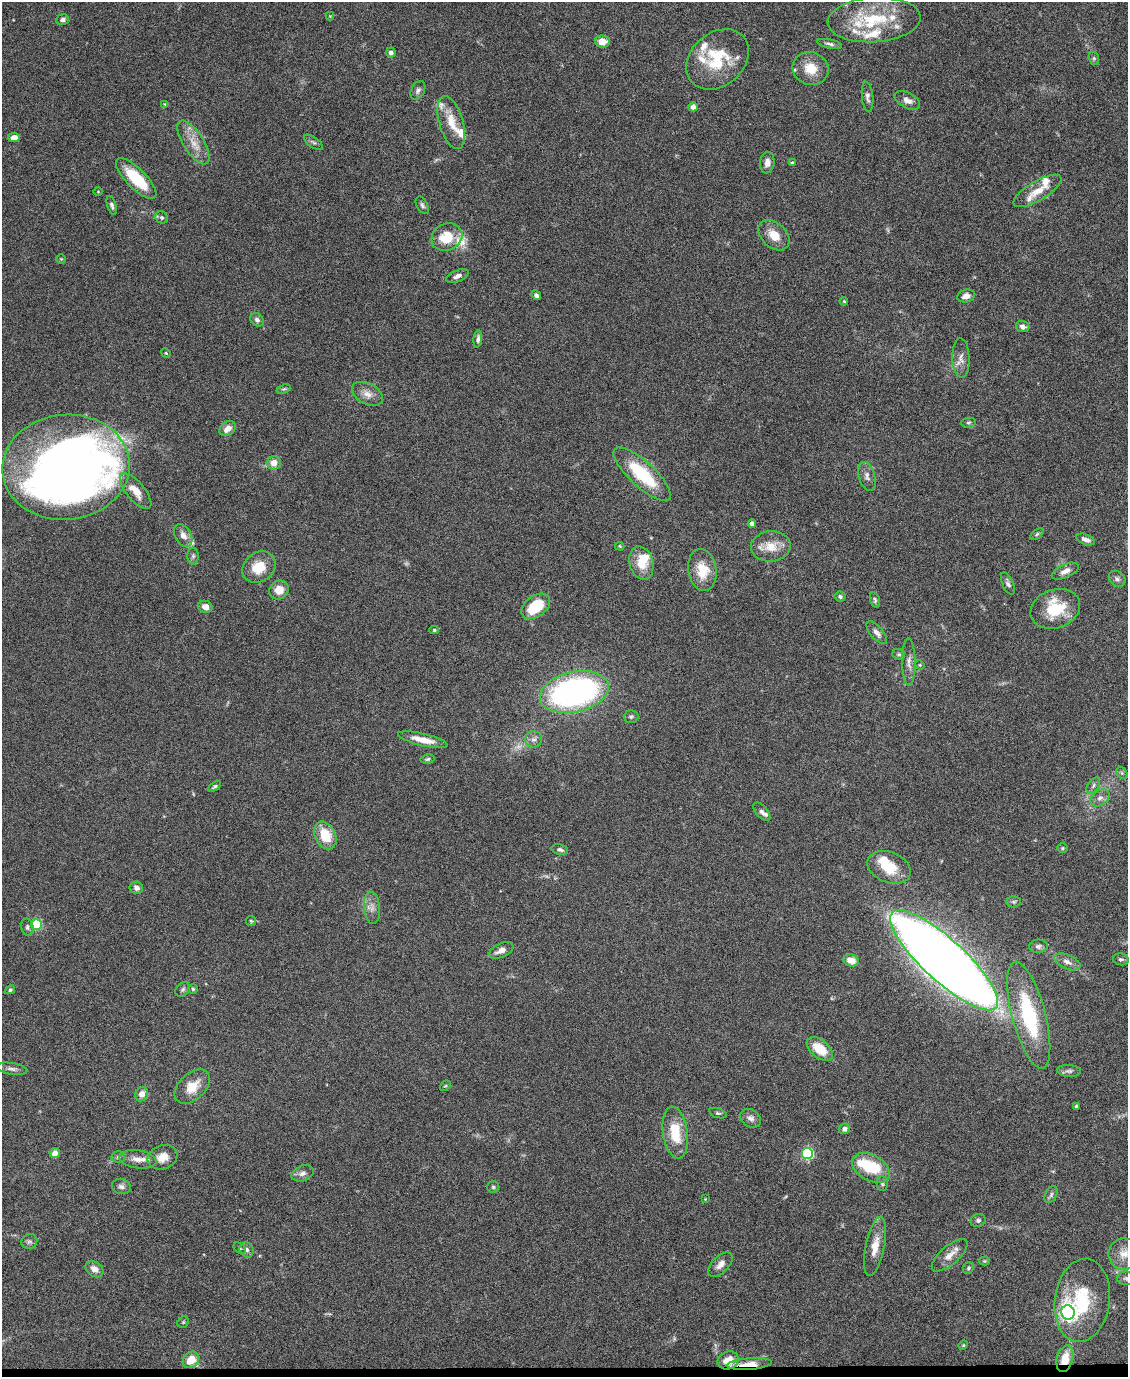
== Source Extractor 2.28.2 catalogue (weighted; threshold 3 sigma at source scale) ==
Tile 10 of 4 x 3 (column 2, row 3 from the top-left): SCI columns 1129-2254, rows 229-1603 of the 4507 x 4480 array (HDU 1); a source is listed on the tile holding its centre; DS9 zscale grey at full resolution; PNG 1130 x 1379 px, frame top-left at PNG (2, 2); each listed source drawn as its Kron ellipse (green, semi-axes under 4 px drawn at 4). Shown black and unused: <1% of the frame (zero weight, under 4 of 8 exposures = <1% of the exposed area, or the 3 px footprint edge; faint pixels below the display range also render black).
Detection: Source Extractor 2.28.2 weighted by HDU 2 'WHT'; one run over the whole footprint, this tile lists its part. Background 0.0544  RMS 0.0038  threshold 0.0155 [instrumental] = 3 sigma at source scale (4.09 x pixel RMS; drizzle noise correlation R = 1.36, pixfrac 0.8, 0.05/0.05 arcsec/px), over >= 5 px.
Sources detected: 171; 6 too faint to see at this stretch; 2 inside a brighter object's white glare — neither listed nor drawn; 19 inside a brighter listed object's ellipse — not listed separately; the other 144 listed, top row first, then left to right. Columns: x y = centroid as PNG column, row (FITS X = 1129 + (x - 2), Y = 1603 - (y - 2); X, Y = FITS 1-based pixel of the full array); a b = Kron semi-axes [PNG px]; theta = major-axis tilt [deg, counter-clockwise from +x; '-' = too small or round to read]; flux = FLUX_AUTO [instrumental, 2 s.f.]
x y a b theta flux
330 16 4 4 - 0.28
62 20 6 5 - 1.2
874 20 46 22 4 23
602 41 7 6 - 3.6
830 44 13 4 -11 1
391 52 5 4 - 1.2
1094 58 6 5 - 0.55
717 59 34 26 41 18
811 69 18 16 -20 7.4
418 90 10 6 63 1.3
868 97 15 5 -84 1.3
907 100 14 7 -28 2.1
164 104 4 3 - 0.26
693 107 4 4 - 2.2
451 123 27 12 -74 6.9
14 137 6 4 11 2.4
193 142 25 10 -57 5.5
313 142 11 5 -36 0.85
767 163 11 7 82 2.1
792 163 3 3 - 0.8
136 178 27 10 -45 14
1037 191 27 9 31 5.3
98 192 5 3 - 0.25
112 205 10 4 -73 0.92
422 205 9 5 -61 0.92
161 217 6 5 - 0.77
774 235 18 12 -43 5.5
447 237 16 13 27 9.5
61 259 5 4 - 0.39
457 276 12 5 22 1.5
536 295 5 4 - 1
966 296 9 6 15 2.2
844 301 4 3 - 0.35
257 320 7 6 - 1.2
1023 327 7 5 -20 1.5
478 339 9 4 84 1
166 353 5 4 - 0.4
961 358 20 8 -88 2.7
284 389 7 4 23 0.52
367 394 17 10 -28 3.1
968 423 8 5 6 0.7
227 429 9 6 39 2.7
274 463 7 7 - 3.5
66 467 64 52 5 310
642 474 37 12 -43 21
867 476 14 8 -74 1.9
136 491 22 9 -50 6
752 524 4 4 - 1.8
1037 534 8 4 36 0.59
183 535 12 8 -62 2.7
1086 539 10 5 -21 1.7
620 546 4 3 - 0.32
771 546 20 15 4 6.5
193 556 8 6 89 0.77
641 563 17 12 -75 7.6
259 567 18 14 37 8.8
702 570 21 14 -81 7.8
1065 571 14 6 23 2.2
1117 579 9 7 -43 1.1
1008 583 12 5 -67 1.2
279 590 10 9 - 4.6
840 597 5 5 - 0.77
875 600 8 4 -74 0.69
536 606 16 10 38 14
205 607 7 6 - 2.2
1055 609 25 19 19 13
434 630 5 4 - 0.47
877 633 14 6 -50 1.8
899 654 6 5 - 0.55
909 662 23 7 -89 2.4
920 665 5 4 - 0.33
574 692 35 20 12 100
631 716 7 6 - 0.76
534 739 8 8 - 1.6
423 740 25 6 -13 5.2
428 759 7 4 9 0.6
1122 773 6 5 - 0.56
1093 785 9 5 54 0.95
215 786 7 4 33 0.56
1100 798 10 7 35 1.8
762 812 11 6 -48 1.3
325 835 14 10 -64 8.9
1062 848 5 4 - 0.42
560 850 8 5 -13 1.1
889 867 22 15 -21 10
136 888 7 6 - 1.5
1014 902 7 5 1 0.63
372 908 16 8 -85 2.5
251 921 5 5 - 0.47
36 924 5 5 - 25
27 927 9 6 -75 0.92
1038 946 9 6 4 1.2
501 950 13 7 24 2.5
1121 959 8 6 -11 0.87
851 960 8 6 -13 3.6
944 960 70 21 -42 740
1067 962 14 7 -24 2.1
183 989 8 6 46 0.78
193 989 5 5 - 0.47
10 990 5 4 - 0.52
1029 1015 55 16 -75 32
820 1049 15 9 -39 8.6
12 1069 15 5 -9 1.4
1069 1071 12 6 -4 1.2
445 1086 6 4 41 0.48
192 1087 21 13 43 6.6
142 1094 7 6 - 2.6
1076 1106 3 3 - 0.42
718 1113 9 4 -17 0.69
751 1118 11 8 -33 1.7
844 1129 5 5 - 1.3
675 1133 26 12 -82 12
55 1153 5 5 - 2.7
807 1153 5 5 - 42
118 1157 6 5 - 0.74
163 1157 15 12 20 4.1
138 1159 19 9 -8 3.2
871 1168 20 13 -29 16
302 1173 11 7 20 1.7
882 1184 7 5 -90 0.77
121 1186 9 7 -14 1.3
493 1187 6 6 - 0.61
1051 1195 9 5 64 0.9
705 1199 3 3 - 0.22
978 1220 8 6 17 0.84
29 1241 8 7 - 0.96
875 1246 30 9 78 5.5
240 1248 7 5 -41 0.62
247 1250 8 6 -62 1.2
1124 1254 16 15 - 4.5
950 1255 22 9 41 3.7
985 1261 5 4 - 0.37
720 1265 15 8 45 2.3
968 1268 6 5 - 0.56
94 1269 10 7 -36 2.4
1126 1278 9 7 -8 0.99
1082 1300 42 27 82 22
1068 1312 7 6 - 130
183 1322 6 5 - 0.54
963 1345 5 4 - 0.38
1065 1359 13 8 75 5.9
191 1360 9 7 48 6.7
728 1360 11 8 24 4.9
749 1364 22 6 4 5.5
Overlapping masked pixels (flux is a lower limit): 3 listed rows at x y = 1065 1359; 728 1360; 749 1364
Isophote crosses this tile's border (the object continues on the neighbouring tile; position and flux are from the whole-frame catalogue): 2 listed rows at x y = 1124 1254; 1126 1278